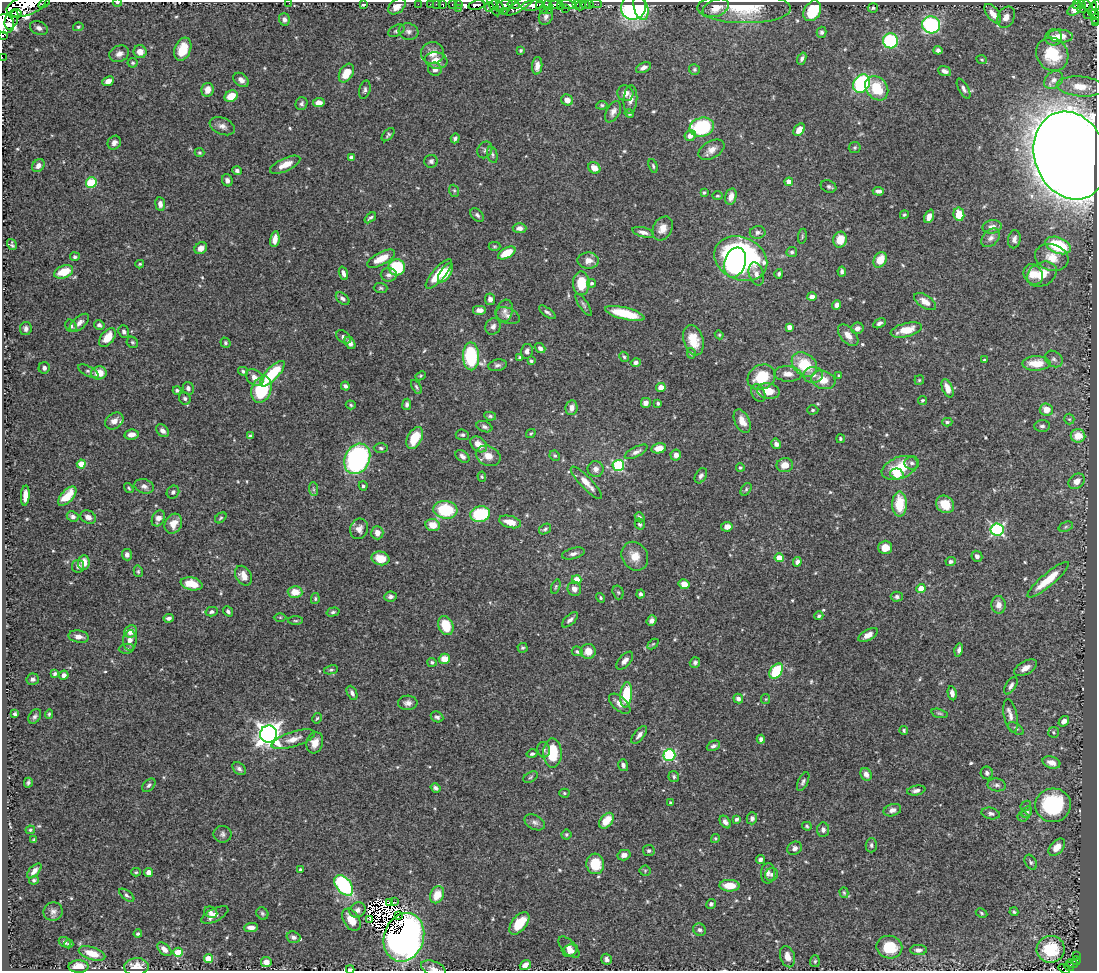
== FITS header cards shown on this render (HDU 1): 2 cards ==
NAXIS1  =                 1095
NAXIS2  =                  969

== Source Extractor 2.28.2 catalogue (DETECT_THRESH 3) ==
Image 1095 x 969 px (HDU 1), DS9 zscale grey, 1 PNG px = 1 image px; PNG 1099 x 973 px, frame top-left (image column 1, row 969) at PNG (2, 2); each listed source drawn as its Kron ellipse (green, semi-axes under 4 px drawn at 4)
Background 0.399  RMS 0.013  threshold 0.0402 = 3 sigma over >= 5 px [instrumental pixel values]
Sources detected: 599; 11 with non-positive FLUX_AUTO (blend fragments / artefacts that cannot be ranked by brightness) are neither listed nor drawn; of the other 588, the 500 brightest by FLUX_AUTO listed and drawn (88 fainter detections omitted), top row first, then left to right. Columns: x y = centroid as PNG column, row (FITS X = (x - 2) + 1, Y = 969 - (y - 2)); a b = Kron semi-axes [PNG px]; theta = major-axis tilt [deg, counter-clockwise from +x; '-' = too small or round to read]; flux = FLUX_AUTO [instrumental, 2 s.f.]
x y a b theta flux
44 3 7 2 35 23
117 3 4 3 - 1.4
289 3 2 2 - 2.1
418 4 2 2 - 4.6
430 4 2 2 - 4.8
436 4 2 2 - 5.9
452 4 3 2 - 13
459 4 3 3 - 30
514 4 6 3 -11 120
521 4 18 5 36 180
576 4 3 3 - 34
590 4 2 2 - 4.7
596 4 6 2 -1 7
26 5 21 10 20 780
363 5 4 3 - 1.7
443 5 4 3 - 25
476 5 8 4 10 73
493 5 12 3 -68 28
504 5 9 4 25 190
533 5 12 5 7 440
540 5 3 2 - 120
548 5 5 3 - 130
555 5 5 3 - 130
568 5 8 4 -14 98
586 5 4 3 - 21
1077 5 4 2 - 11
1082 5 3 3 - 43
1086 5 5 4 - 53
1096 5 5 2 - 70
397 6 10 6 41 7
498 6 8 3 -54 110
580 6 6 4 18 14
489 7 4 3 - 26
561 7 3 2 - 2.5
633 7 13 12 - 160
459 8 3 2 - 33
566 8 3 2 - 7.8
641 8 12 7 -74 27
716 8 14 8 23 12
744 8 47 15 0 42
873 8 5 4 - 1.6
544 9 4 2 - 56
1075 9 8 5 37 5.8
1082 9 4 2 - 18
1093 9 7 4 78 120
549 10 2 2 - 26
504 11 2 2 - 10
812 11 11 8 59 37
1094 13 3 3 - 16
17 14 5 4 - 160
993 14 11 6 -52 8.6
1087 14 2 2 - 5.3
546 17 9 6 67 3.7
1006 17 11 8 64 9.2
12 19 10 6 68 61
284 19 6 5 - 3.5
1095 19 5 4 - 22
1096 23 3 2 - 7.2
5 24 10 9 - 220
931 25 9 8 - 120
78 27 5 4 - 1.3
39 28 9 6 -23 4.7
396 31 9 5 28 2.3
408 32 10 8 -15 4
822 32 5 5 - 1.9
3 36 2 2 - 13
1060 36 12 6 -4 7.9
1054 37 8 8 - 5.4
890 41 7 7 - 79
183 49 12 8 69 19
521 50 4 3 - 1.3
938 50 4 4 - 2.8
140 52 6 6 - 7.6
432 53 11 11 - 8.7
119 54 10 8 25 5.1
1052 54 17 15 -54 31
2 57 2 2 - 1.6
802 59 6 4 68 2.5
436 60 11 8 -12 11
982 60 5 4 - 1.1
132 63 5 5 - 1.5
537 66 9 5 85 5.3
643 68 8 4 26 3.6
435 69 7 6 - 3.8
694 69 6 5 - 1.7
945 71 7 4 -20 3.8
346 73 10 6 59 18
241 80 8 6 -37 4.8
1054 80 10 8 39 4.9
108 81 6 4 23 7.2
862 83 10 7 56 120
1081 86 24 10 -5 20
877 88 13 10 -51 27
964 89 11 5 -62 3
208 90 7 6 - 8.2
365 90 9 5 75 2.4
625 93 8 7 - 5.7
231 96 7 5 29 16
630 99 14 7 85 6.1
567 100 6 5 - 8
319 103 6 4 3 7.6
301 104 6 6 - 2.3
602 105 5 4 - 1.6
613 112 11 6 62 4.7
629 114 5 4 - 1.8
222 126 13 8 -22 5.4
702 127 12 9 15 74
799 130 7 5 49 9.1
388 135 8 4 47 1.9
690 136 6 5 - 5.8
455 138 5 4 - 2.2
114 143 7 6 - 3.9
855 148 6 5 - 1.4
485 150 9 7 58 2.5
711 150 14 8 31 7
199 153 5 4 - 1.4
492 155 8 5 -77 1.9
1070 155 45 35 -70 5400
351 157 4 4 - 2
431 161 7 6 - 2.3
285 165 16 6 24 10
38 166 7 5 49 5.1
653 166 7 4 -74 1.5
594 168 6 5 - 9.2
237 171 4 4 - 2.6
227 180 6 5 - 3.8
91 182 5 5 - 54
789 182 4 4 - 9.9
829 186 8 6 -20 2.2
454 191 6 5 - 1.5
878 191 5 4 - 3.1
704 192 4 4 - 1.4
717 196 5 4 - 1.3
731 197 8 5 77 6.5
160 204 7 5 -81 4.7
959 214 7 5 -78 19
477 215 8 5 -45 2.5
904 215 4 4 - 1.5
929 216 7 4 67 7.2
370 218 7 3 41 1.9
992 227 10 6 11 4.8
519 228 7 5 -1 3.8
662 228 12 9 61 8.4
643 232 11 4 -15 4.4
758 232 8 6 10 3.1
802 236 8 3 82 1.2
991 238 11 7 45 4.2
275 239 8 4 81 7.7
1014 239 9 6 80 3.5
840 240 8 6 74 15
12 245 6 4 -56 2.2
1058 245 13 8 -22 53
494 246 6 4 -1 1.2
201 248 7 5 37 6.2
792 252 5 5 - 1.9
507 253 9 5 29 21
75 257 5 4 - 2
1052 257 17 13 -19 14
381 259 15 6 28 16
741 259 27 21 -24 250
880 260 8 6 58 16
588 261 10 8 -2 8
735 262 15 10 71 110
140 264 4 3 - 1.2
397 267 8 8 - 48
64 272 10 6 20 23
842 272 5 4 - 2.2
343 273 7 4 -71 3.8
445 273 11 5 56 16
439 274 18 6 50 24
756 274 12 7 -72 5.4
779 274 5 4 - 1.9
1033 274 11 9 -50 12
1042 274 15 11 28 13
389 275 8 7 - 3.6
581 283 12 8 -89 23
592 283 4 4 - 1.8
381 288 7 5 -2 1.7
812 297 5 4 - 3.9
343 299 8 5 -40 2.6
490 299 6 5 - 3.8
925 302 12 6 -33 9.3
584 305 13 4 -57 2.7
837 305 5 4 - 4.6
479 310 7 5 0 5
504 311 12 8 72 4.6
547 312 10 4 -36 2.4
625 313 20 6 -14 30
508 316 13 7 -22 4.5
79 323 12 6 41 4.9
879 323 6 4 32 3
99 325 5 5 - 2.4
71 326 6 5 - 2.5
493 326 8 7 - 3.7
789 327 4 4 - 6
857 328 6 5 - 4.2
26 329 6 6 - 3.4
906 330 16 7 13 16
124 332 6 5 - 2.8
719 335 4 4 - 1.1
848 335 13 7 -48 7.8
344 337 8 5 -37 3.1
107 338 11 6 50 17
693 340 15 10 -73 20
132 342 6 5 - 1.6
225 343 5 5 - 1.6
350 343 6 4 -58 4.2
540 348 5 4 - 3.3
527 351 7 6 - 4.4
691 353 5 4 - 1.3
471 356 14 8 -88 65
520 357 4 3 - 1.7
624 357 5 4 - 1.3
1054 359 9 7 -38 3
984 360 4 3 - 1.3
531 361 3 3 - 2.1
636 362 5 4 - 3.4
1036 363 14 7 1 20
804 364 14 10 -40 33
497 365 9 5 11 3
44 368 6 5 - 3.7
88 371 11 5 -27 2.5
243 371 5 4 - 2.1
99 373 8 6 14 13
272 374 16 6 46 45
788 374 14 8 -4 7.1
813 375 10 8 7 5.1
421 376 5 4 - 1.2
839 376 4 4 - 1.6
762 377 14 12 29 32
255 378 10 7 -43 7.3
823 380 12 9 -17 14
919 380 4 4 - 1.1
345 386 4 3 - 2.5
416 387 8 4 -59 1.6
661 387 4 4 - 8.9
188 388 6 5 - 3.4
947 388 10 5 -67 7.3
261 389 13 9 69 57
177 390 4 4 - 1.9
768 391 11 8 -12 15
758 393 9 6 -64 3.2
185 398 6 5 - 2.1
922 400 4 4 - 1.2
646 403 5 5 - 5.1
658 403 4 3 - 1.8
407 404 6 4 83 2.4
351 405 5 4 - 1.3
572 408 7 6 - 5.6
813 410 5 4 - 1.5
1046 410 6 6 - 11
490 416 6 4 -10 1.6
1069 419 5 5 - 1.3
114 421 10 7 36 6.8
742 421 12 7 -64 9.6
947 422 5 4 - 1.5
1042 426 8 6 5 2.4
484 427 8 5 -21 2.5
163 431 7 5 -42 4.7
531 433 5 3 - 1.2
132 435 7 5 8 6
462 435 6 5 - 1.9
250 436 4 3 - 1.6
1078 436 7 6 - 15
415 438 12 7 63 26
840 439 4 4 - 1.3
479 444 9 6 -40 10
776 444 5 4 - 3.9
381 448 7 5 -3 1.9
659 448 7 5 14 8.8
636 452 12 5 27 3.9
676 455 5 5 - 5.1
462 456 8 5 -40 3.1
488 456 13 10 -23 9.7
555 456 5 5 - 1.6
357 459 16 12 63 180
912 463 7 6 - 2.8
81 464 4 4 - 15
785 465 8 7 - 10
618 466 6 5 - 83
740 468 4 4 - 1.7
900 468 19 10 20 31
596 469 8 8 - 4.1
897 474 7 5 -16 15
701 476 8 5 59 3.4
482 477 5 4 - 1.1
1077 481 9 7 39 6.3
586 483 21 6 -46 9.8
144 486 10 7 -18 3.7
363 486 5 4 - 1.7
129 488 5 3 - 1.2
313 489 7 4 -88 2
746 489 7 4 55 1.7
173 492 7 6 - 2.7
25 496 10 4 86 8.1
67 496 12 6 47 21
900 504 12 7 -90 28
945 504 9 8 - 16
445 510 12 9 -7 50
480 514 10 8 12 60
73 517 6 5 - 3.1
88 517 8 6 -28 5
640 517 5 4 - 2
158 518 8 6 62 4.5
221 518 6 4 41 1.4
510 522 11 6 -14 11
173 524 10 8 61 10
640 524 5 5 - 2.1
433 525 7 6 - 12
727 527 6 5 - 6.6
1066 527 7 4 21 1.6
359 529 10 9 - 5.5
545 529 6 5 - 1.7
997 530 6 6 - 140
377 533 6 6 - 6.9
885 547 7 6 - 9.2
573 554 11 5 14 3.6
127 555 5 5 - 4.1
635 556 15 12 -59 14
977 556 6 5 - 2.8
380 558 9 7 -12 13
779 558 4 4 - 18
797 562 5 4 - 3.3
951 562 5 4 - 2.5
84 563 7 6 - 11
78 566 6 6 - 3.2
138 571 6 4 -77 1.5
244 576 10 7 -58 8.4
577 580 5 4 - 13
1048 580 26 6 40 24
192 584 11 6 -12 20
684 584 5 5 - 9.6
556 587 7 4 72 1.4
574 589 7 6 - 5.3
921 589 4 4 - 23
295 592 7 6 - 13
618 592 7 5 -73 1.7
640 594 4 4 - 2.1
390 596 6 5 - 2.8
897 597 6 5 - 2.2
601 598 5 4 - 1.3
315 599 5 4 - 1.4
999 605 9 7 -85 7
228 611 5 4 - 2.2
212 612 6 4 13 2
333 612 7 4 15 1.8
819 616 4 4 - 1.6
280 617 6 4 0 1.2
169 618 5 4 - 2.6
570 620 10 5 42 3.3
295 621 7 3 0 1.2
651 621 5 4 - 3.7
446 626 10 7 -69 28
131 631 6 6 - 7.6
868 635 11 5 29 7
79 637 10 6 -8 5.5
130 640 10 7 88 5.4
653 644 6 4 44 1.2
523 648 5 5 - 1.6
126 649 7 5 6 1.7
959 650 6 4 76 2.4
577 651 6 4 -26 1.4
588 651 7 7 - 9.4
444 659 6 5 - 12
625 661 11 6 49 4.4
432 662 5 4 - 1.6
695 662 5 5 - 2.4
1025 668 12 6 29 6.5
331 670 7 4 13 1.6
776 671 8 5 55 44
55 674 4 3 - 1.8
64 675 4 4 - 3.3
33 679 6 5 - 2.8
1011 686 10 5 58 3.6
352 693 7 5 -64 3
952 693 7 4 -79 4.1
626 695 13 6 83 41
738 699 5 4 - 3.3
766 699 5 4 - 1.1
408 703 10 7 3 4.3
620 704 13 7 -41 6.5
939 713 8 4 -14 1.5
15 714 4 3 - 1.8
49 714 5 4 - 1.3
35 716 8 5 56 2.3
1011 716 17 6 -78 6.1
437 717 6 5 - 2.7
317 718 5 4 - 1.2
1064 721 6 4 38 4.3
1016 728 9 4 -33 2
904 730 4 4 - 1.3
1053 732 5 5 - 1.5
269 734 9 8 - 740
639 735 11 5 50 3.8
293 739 23 7 18 9.9
761 739 4 4 - 3.9
315 743 11 8 73 8.9
713 746 7 4 25 2.6
544 750 8 6 -79 3
553 753 14 9 -89 32
532 754 5 4 - 2
669 755 6 5 - 100
1051 762 9 6 -16 7.3
623 765 6 5 - 3.1
239 769 8 5 -41 2.6
987 773 6 6 - 2.7
866 774 6 5 - 4.9
530 777 8 5 29 1.7
674 777 5 5 - 1.9
803 782 10 5 64 2.6
28 783 5 3 - 1.9
149 785 8 5 44 2.5
997 785 9 6 -10 3.2
436 788 5 4 - 2.4
916 790 9 4 10 3.2
564 793 5 4 - 1.4
670 803 3 3 - 1.4
1053 805 18 16 4 85
1026 806 6 4 45 1.1
892 810 9 6 17 4.9
1027 812 6 5 - 1.8
991 813 9 5 -13 3.1
1023 816 5 5 - 1.4
752 818 6 5 - 3.3
736 819 3 3 - 2.3
606 821 9 6 50 17
535 822 11 7 -27 3.8
725 822 7 5 -52 3.1
807 826 5 4 - 1.6
30 830 4 3 - 1.3
823 830 7 6 - 3.3
222 834 9 8 - 3.2
566 834 5 5 - 1.3
715 838 4 4 - 1.4
34 840 4 3 - 1.3
871 845 7 5 88 2.1
1057 847 10 6 48 10
795 848 7 6 - 3.7
649 851 6 5 - 2.1
624 855 6 5 - 4.3
760 860 4 4 - 3
1031 862 8 5 -60 2.2
595 864 10 9 - 25
300 870 3 3 - 1.3
34 871 9 4 46 4.4
645 871 5 5 - 1.3
136 872 5 4 - 1.2
149 873 5 4 - 5.9
768 873 10 7 88 3.9
772 874 7 6 - 2.2
34 880 5 4 - 1.5
344 885 12 7 -50 110
730 886 10 6 -1 16
844 893 5 4 - 1.4
127 895 9 4 -38 2
437 895 9 6 64 17
389 902 3 3 - 14
394 902 3 2 - 1.3
711 904 5 4 - 2.2
357 910 8 7 - 4
53 911 9 9 - 4.1
211 912 7 5 -28 3.2
1014 912 4 3 - 1.3
262 913 6 5 - 1.8
981 913 6 4 -29 1.3
215 915 15 6 27 6.9
398 915 4 2 - 1.4
369 919 3 3 - 1.7
351 920 12 7 -57 15
519 923 13 7 50 25
251 928 7 4 1 4.5
700 930 7 6 - 2.9
138 934 4 3 - 1.6
293 937 7 5 -18 3.3
404 937 25 20 71 580
65 942 6 5 - 2.1
69 944 4 3 - 1.4
569 947 13 6 -45 6
889 947 13 11 -11 28
164 949 8 5 -43 7
1051 949 14 13 - 31
918 950 8 5 -1 3.6
570 951 7 6 - 4.8
178 952 5 4 - 30
92 953 14 6 -18 14
1077 955 3 2 - 13
787 957 11 7 -72 7.7
208 959 4 4 - 20
607 959 6 5 - 2.9
815 961 6 5 - 1.5
1076 961 4 4 - 51
266 962 5 5 - 6.7
1072 964 6 4 -21 49
525 965 6 4 38 4.2
79 966 10 6 1 13
136 967 12 8 4 13
1069 967 5 3 - 46
433 968 13 7 -21 4.6
350 969 4 2 - 1.8
1064 969 6 4 -33 21
At the frame edge (FLAGS 8, measured only in part): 13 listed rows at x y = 44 3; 117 3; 289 3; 26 5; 1096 5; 1095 19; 1096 23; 5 24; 3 36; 2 57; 433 968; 350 969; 1064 969
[88 fainter detections neither listed nor drawn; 11 non-positive-flux detections neither listed nor drawn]